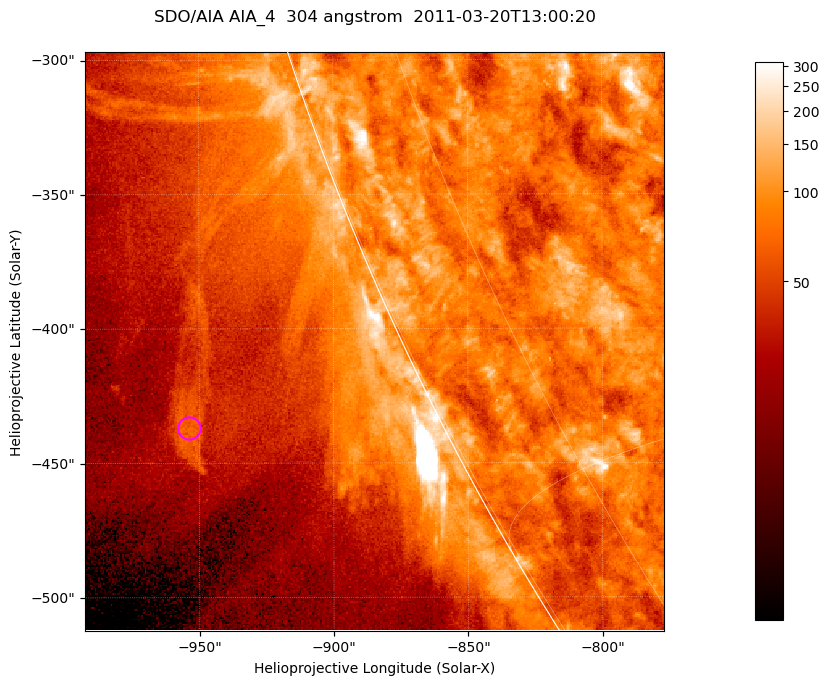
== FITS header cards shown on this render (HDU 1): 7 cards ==
TELESCOP= 'SDO/AIA '           / For AIA: SDO/AIA
INSTRUME= 'AIA_4   '           / For AIA: AIA_ATA1, AIA_ATA2, AIA_ATA3 or AIA_AT
WAVELNTH=                  304 / [angstrom] Wavelength
WAVEUNIT= 'angstrom'           / Wavelength unit: angstrom
DATE-OBS= '2011-03-20T13:00:20.123' / [ISO] Date when observation started; ISO 8
CTYPE1  = 'HPLN-TAN'           / CTYPE1; Typically HPLN
CTYPE2  = 'HPLT-TAN'           / CTYPE2; Typically HPLT

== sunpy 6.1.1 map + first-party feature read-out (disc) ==
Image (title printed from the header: SDO/AIA AIA_4  304 angstrom  2011-03-20T13:00:20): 359 x 359 px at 0.6 arcsec/px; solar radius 964 arcsec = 1606 px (partial field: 0.7% of the solar disc is inside the frame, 44% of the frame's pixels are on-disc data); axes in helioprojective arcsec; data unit not stated in the header (colour bar unlabelled)
Orientation: roll -0.132 deg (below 1 deg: not rotated)
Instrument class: DISC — disc imager (sunpy class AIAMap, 304 A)
Bright regions (active regions / flare kernels): reference = the on-disc median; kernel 3 px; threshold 5 sigma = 124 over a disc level ~79.7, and >= 1.15x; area >= 128 px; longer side >= 4 px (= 2.4 arcsec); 0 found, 0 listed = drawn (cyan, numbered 1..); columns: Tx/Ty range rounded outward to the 2 arcsec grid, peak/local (2 s.f.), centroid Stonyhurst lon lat
Off-limb structures (1.02-1.3 R_sun): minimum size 64 px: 8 found; the strongest spans PA ~115 deg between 1.08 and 1.1 R_sun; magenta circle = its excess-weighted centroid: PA ~115 deg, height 1.09 R_sun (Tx ~-954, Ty ~-436 arcsec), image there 2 x the reference